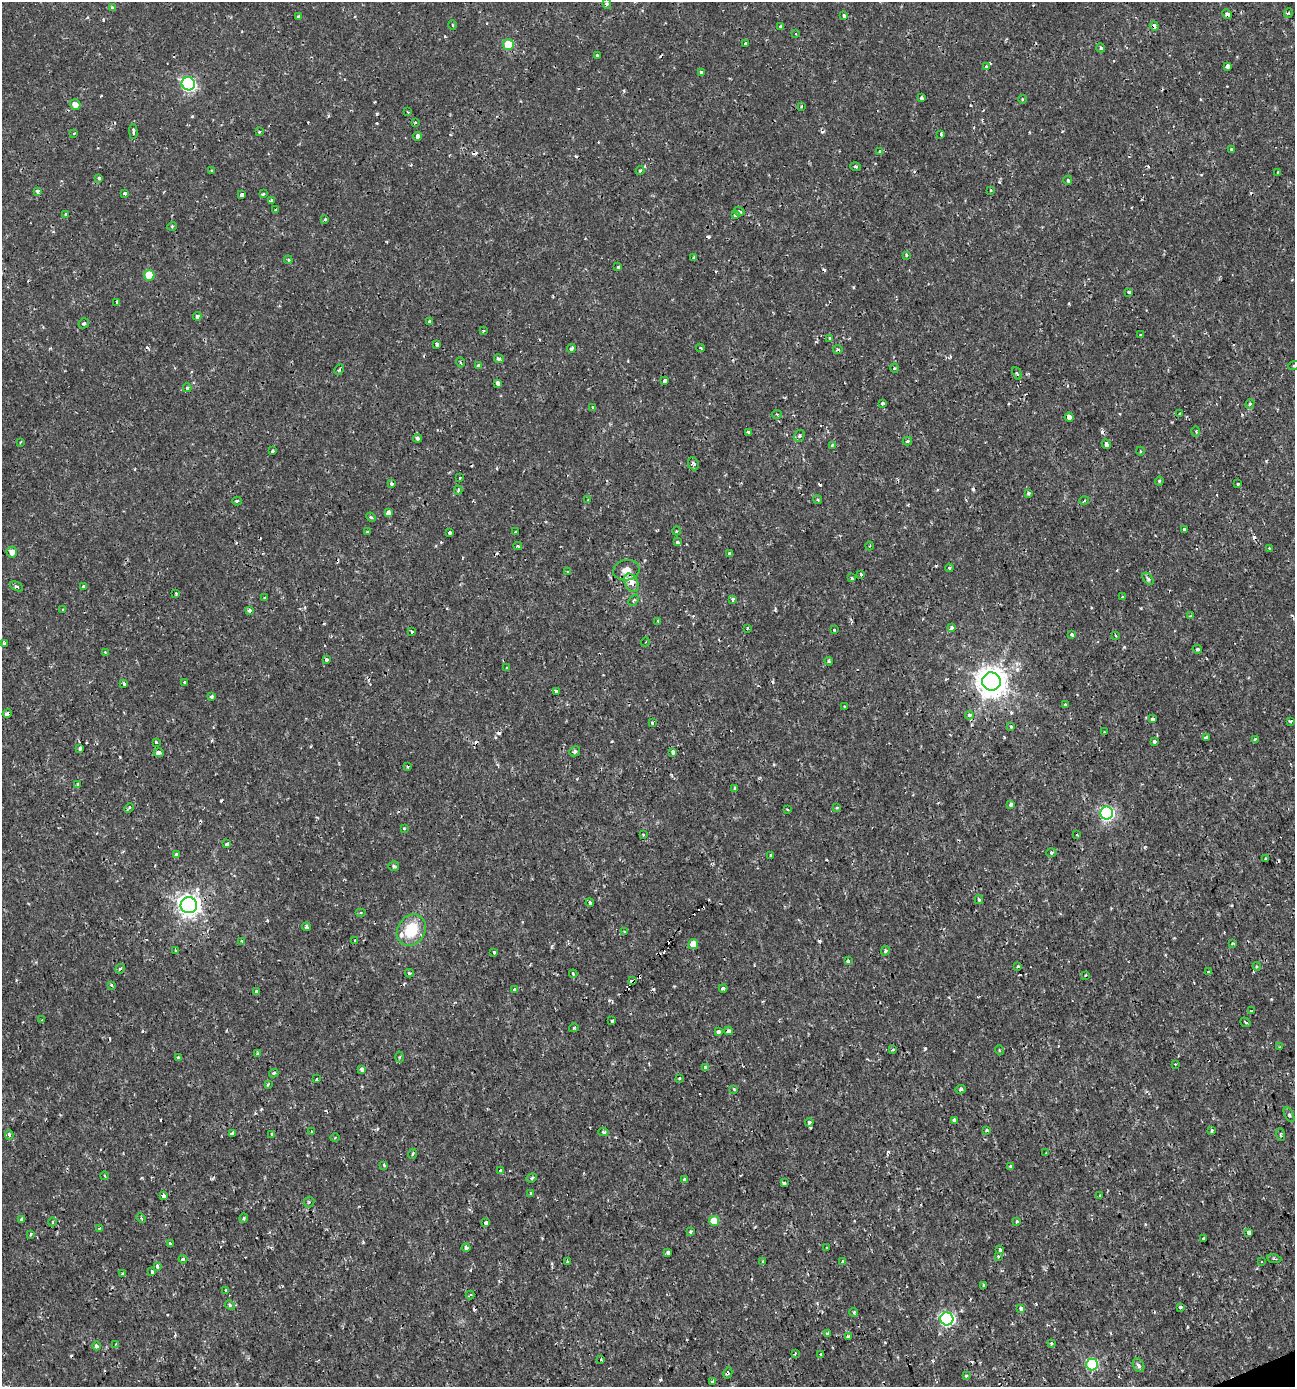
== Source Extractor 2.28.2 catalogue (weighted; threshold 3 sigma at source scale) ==
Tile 6 of 4 x 4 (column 2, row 2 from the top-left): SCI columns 1428-2720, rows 2770-4154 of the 5388 x 5543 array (HDU 1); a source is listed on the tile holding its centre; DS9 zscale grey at full resolution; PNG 1297 x 1389 px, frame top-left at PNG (2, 2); each listed source drawn as its Kron ellipse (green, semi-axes under 4 px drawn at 4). Shown black and unused: <1% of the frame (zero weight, under 2 of 3 exposures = <1% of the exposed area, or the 3 px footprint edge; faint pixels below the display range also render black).
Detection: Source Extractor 2.28.2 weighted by HDU 2 'WHT'; one run over the whole footprint, this tile lists its part. Background 0.00175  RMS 0.001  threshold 0.00458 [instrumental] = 3 sigma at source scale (4.5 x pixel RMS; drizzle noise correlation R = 1.50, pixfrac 1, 0.0396/0.0396 arcsec/px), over >= 5 px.
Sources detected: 355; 46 cosmic-ray / hot-pixel residue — neither listed nor drawn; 1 inside a brighter listed object's ellipse — not listed separately; the other 308 listed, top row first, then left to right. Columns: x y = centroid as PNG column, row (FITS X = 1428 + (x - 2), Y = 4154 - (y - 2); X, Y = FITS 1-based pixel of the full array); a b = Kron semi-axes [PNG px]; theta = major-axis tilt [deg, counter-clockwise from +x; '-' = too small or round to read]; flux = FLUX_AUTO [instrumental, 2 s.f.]
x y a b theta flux
607 4 5 4 - 0.17
113 8 4 3 - 0.31
1288 13 5 3 - 0.1
1227 14 5 4 - 0.29
844 15 4 3 - 0.31
298 16 3 3 - 0.19
452 25 5 3 - 0.11
781 26 4 3 - 0.47
1154 26 5 3 - 0.3
796 34 3 2 - 0.086
745 43 3 3 - 0.26
508 45 5 5 - 3.9
1101 48 4 3 - 0.21
597 55 3 3 - 0.14
1227 66 4 3 - 0.81
986 67 3 2 - 0.27
701 72 3 3 - 0.16
188 84 7 6 - 18
921 98 3 3 - 0.3
1022 99 4 3 - 0.09
75 105 5 5 - 0.74
801 106 3 2 - 0.11
408 112 3 3 - 0.1
415 123 4 3 - 0.11
133 131 7 3 -88 0.36
259 132 3 2 - 0.18
74 133 4 2 - 0.072
941 134 4 3 - 0.13
417 136 4 4 - 1
1232 149 3 3 - 0.27
880 152 3 3 - 0.36
855 167 5 3 - 0.14
212 170 4 3 - 0.11
640 170 5 3 - 0.14
1278 172 3 2 - 0.091
99 178 4 4 - 0.1
1068 180 4 3 - 0.28
991 190 4 3 - 0.11
37 191 3 3 - 0.43
124 193 4 3 - 0.18
263 194 4 3 - 0.16
242 195 4 3 - 0.61
271 200 3 3 - 0.31
276 210 4 2 - 0.093
739 211 5 3 - 0.16
66 214 4 3 - 0.33
735 215 4 3 - 0.43
325 219 4 3 - 0.16
172 226 4 4 - 0.13
906 255 3 3 - 0.27
694 257 3 3 - 0.2
288 260 4 3 - 0.12
618 267 3 3 - 0.13
149 275 5 5 - 2.8
1129 292 3 3 - 0.27
117 302 3 3 - 0.45
197 316 4 3 - 0.47
429 321 3 2 - 0.13
84 323 5 4 - 0.17
483 331 3 3 - 0.18
1140 335 3 3 - 0.18
830 339 4 3 - 1
437 344 4 3 - 0.21
700 348 4 3 - 0.089
571 349 4 3 - 0.24
838 350 5 4 - 0.2
499 359 5 4 - 0.27
460 362 5 3 - 0.12
478 365 4 3 - 0.37
1294 365 5 3 - 0.14
894 368 4 3 - 0.1
339 370 5 4 - 0.18
1017 373 6 3 -67 0.13
665 380 3 3 - 0.4
497 383 4 3 - 0.65
187 388 4 3 - 0.39
883 403 3 3 - 0.24
1250 404 5 4 - 0.16
593 408 4 3 - 0.14
1180 413 3 3 - 0.16
777 414 5 3 - 0.11
1069 417 4 4 - 0.55
1196 431 5 3 - 0.11
748 432 4 3 - 0.16
799 436 6 5 - 0.2
418 438 4 3 - 0.64
907 441 5 3 - 0.19
20 442 4 2 - 0.092
1106 444 5 3 - 0.31
832 445 4 3 - 0.21
272 451 3 3 - 0.2
1140 451 4 3 - 0.092
693 464 7 5 -67 0.27
460 478 4 2 - 0.084
1159 481 4 4 - 0.13
392 484 4 3 - 0.34
1238 484 3 3 - 0.32
458 490 4 3 - 0.14
1028 493 3 3 - 0.17
588 500 3 3 - 0.075
818 500 4 3 - 0.12
237 501 5 4 - 0.15
1084 501 5 3 - 0.1
388 513 4 4 - 0.94
371 517 5 4 - 0.14
1184 529 3 3 - 0.44
676 531 4 3 - 0.079
367 532 4 3 - 0.14
515 532 3 3 - 0.18
450 533 4 3 - 0.53
677 542 3 3 - 0.22
518 546 4 3 - 0.18
870 546 4 3 - 0.094
1269 548 3 2 - 0.078
12 552 5 5 - 0.64
730 554 4 3 - 0.47
949 568 4 3 - 0.12
626 570 13 10 11 1
567 572 3 2 - 0.073
861 574 3 3 - 0.2
852 578 3 3 - 0.18
1148 579 7 4 -54 0.2
631 583 10 6 -62 1
16 586 7 4 -27 0.19
84 587 3 3 - 0.27
176 594 3 2 - 0.11
265 597 3 3 - 0.18
1123 597 4 3 - 0.23
733 599 4 3 - 0.38
634 600 6 4 49 0.17
63 609 3 3 - 0.17
249 610 4 4 - 0.31
1191 616 4 3 - 0.13
658 621 3 2 - 0.1
747 628 3 2 - 0.16
951 628 4 3 - 0.61
834 630 4 3 - 0.096
411 632 3 3 - 0.31
1072 634 3 3 - 0.25
1115 635 3 3 - 0.14
645 642 4 3 - 0.086
4 643 3 3 - 0.37
1197 649 5 3 - 0.14
105 652 4 3 - 0.094
327 660 3 3 - 0.36
829 661 4 3 - 0.14
507 668 4 2 - 0.086
991 681 9 9 - 150
185 682 4 3 - 0.52
124 684 3 3 - 0.22
556 691 4 3 - 0.21
212 697 3 3 - 0.23
1065 704 4 2 - 0.13
844 707 3 2 - 0.14
7 714 5 4 - 0.31
969 715 4 4 - 0.41
1153 719 3 3 - 0.35
1290 721 3 3 - 0.15
652 723 3 3 - 0.14
1011 727 3 3 - 0.19
1104 732 3 2 - 0.1
1206 737 4 3 - 0.24
1255 739 3 2 - 0.22
1155 741 3 3 - 0.3
156 742 3 3 - 0.22
80 749 4 3 - 0.19
575 751 5 5 - 0.24
673 752 4 3 - 0.44
159 753 5 4 - 0.41
408 767 3 3 - 0.2
78 784 4 4 - 0.24
735 788 3 3 - 0.19
1011 804 3 3 - 0.32
837 807 3 3 - 0.11
129 808 5 3 - 0.12
787 809 4 2 - 0.082
1107 813 6 6 - 20
404 828 4 3 - 0.088
643 835 2 2 - 0.097
1077 835 4 3 - 0.1
227 844 3 3 - 0.52
1052 853 5 4 - 0.14
176 854 4 3 - 1.2
771 855 4 3 - 0.28
1266 859 3 3 - 0.24
394 866 5 5 - 0.18
979 900 4 3 - 0.16
590 903 4 4 - 0.37
189 905 8 8 - 71
361 913 5 3 - 0.13
307 927 4 4 - 0.2
411 930 16 13 57 3.3
624 932 3 3 - 0.1
242 941 4 3 - 0.15
355 941 4 3 - 0.61
1233 943 4 2 - 0.089
693 944 5 5 - 1.3
176 950 3 3 - 0.18
885 951 5 4 - 0.21
494 952 3 3 - 0.21
848 961 3 3 - 0.98
1018 966 4 3 - 0.13
1257 966 4 4 - 0.15
120 969 5 3 - 0.16
1209 972 3 3 - 0.39
409 973 4 3 - 0.2
573 974 4 3 - 0.13
1085 975 3 2 - 0.08
632 981 4 3 - 3.3
111 985 3 3 - 0.16
723 988 4 3 - 0.26
515 989 4 3 - 0.52
256 992 4 3 - 0.65
1252 1011 3 3 - 0.48
42 1020 3 3 - 0.13
612 1021 4 3 - 0.25
1245 1022 5 3 - 0.14
574 1028 5 3 - 0.13
729 1031 4 4 - 0.77
718 1032 4 3 - 0.26
1280 1047 4 4 - 0.1
893 1050 4 3 - 0.12
999 1050 5 3 - 0.1
258 1053 4 3 - 0.14
178 1057 3 3 - 0.28
400 1057 5 3 - 0.13
1175 1064 3 3 - 0.09
705 1067 4 3 - 0.15
362 1069 4 3 - 0.34
274 1073 4 3 - 0.16
679 1078 4 3 - 0.12
316 1079 3 2 - 0.099
268 1084 4 3 - 0.11
734 1089 4 3 - 0.1
961 1089 5 4 - 0.22
1289 1114 8 3 -64 0.16
954 1120 4 3 - 0.36
809 1122 4 3 - 0.21
987 1130 3 3 - 0.26
312 1131 3 3 - 0.16
1212 1131 4 3 - 0.28
603 1132 5 4 - 0.14
232 1133 4 3 - 0.66
272 1134 3 3 - 0.24
1280 1134 6 3 -71 0.12
9 1135 5 4 - 0.25
335 1138 5 3 - 0.095
1046 1153 3 3 - 0.18
412 1154 5 3 - 0.11
384 1165 3 3 - 0.18
1011 1166 3 3 - 0.16
501 1170 3 3 - 0.35
105 1176 4 3 - 0.09
532 1178 5 4 - 0.2
684 1179 4 3 - 0.25
784 1183 4 3 - 0.27
531 1193 3 3 - 0.2
1100 1195 4 3 - 0.089
163 1196 4 3 - 0.53
309 1202 5 5 - 0.17
141 1218 5 4 - 0.14
244 1218 4 4 - 0.13
22 1219 4 3 - 0.35
714 1221 5 5 - 1.7
1017 1221 3 3 - 0.19
53 1222 4 3 - 0.13
486 1223 4 3 - 0.36
100 1228 4 3 - 0.14
690 1232 3 3 - 0.18
1249 1232 4 3 - 0.51
31 1234 3 3 - 0.35
1204 1239 3 3 - 0.46
170 1244 3 3 - 0.26
827 1247 3 2 - 0.1
466 1248 4 4 - 0.35
1000 1250 4 4 - 0.3
668 1253 4 3 - 0.73
998 1256 3 3 - 0.31
183 1259 4 4 - 0.13
1274 1259 7 3 -9 0.16
567 1261 3 3 - 0.24
763 1261 4 3 - 0.14
1261 1261 3 2 - 0.079
843 1262 3 3 - 0.67
157 1266 4 3 - 0.39
152 1272 3 3 - 0.46
123 1274 4 3 - 0.43
984 1285 4 4 - 0.15
226 1290 3 3 - 0.11
470 1295 4 2 - 0.14
230 1305 5 4 - 0.17
1180 1307 3 3 - 0.62
1021 1309 4 4 - 0.67
854 1312 4 4 - 0.25
947 1319 6 6 - 20
827 1333 4 3 - 0.18
848 1336 3 3 - 0.15
1051 1343 3 3 - 0.2
115 1344 4 3 - 0.17
97 1346 4 4 - 0.31
795 1353 3 3 - 0.14
821 1354 3 3 - 0.66
601 1359 3 2 - 0.09
1092 1364 6 6 - 11
1139 1365 7 5 -59 0.36
728 1373 6 3 61 0.17
966 1376 3 3 - 0.22
712 1381 3 3 - 0.22
Overlapping masked pixels (flux is a lower limit): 4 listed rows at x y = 1227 14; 1154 26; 632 981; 729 1031
Isophote crosses this tile's border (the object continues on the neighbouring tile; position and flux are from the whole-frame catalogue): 1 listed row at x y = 1294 365